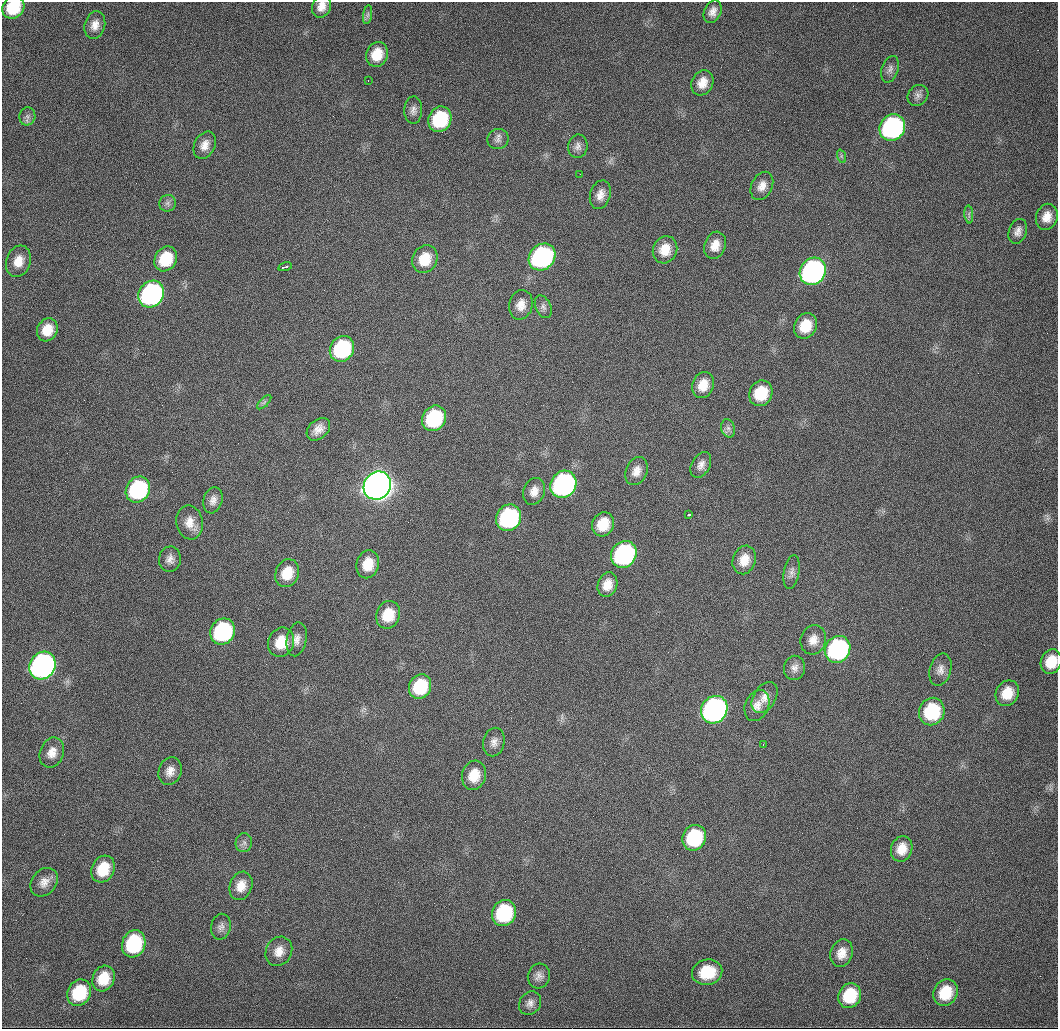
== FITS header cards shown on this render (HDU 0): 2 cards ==
NAXIS1  =                 1056 /fastest changing axis
NAXIS2  =                 1027 /next to fastest changing axis

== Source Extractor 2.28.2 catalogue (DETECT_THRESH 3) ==
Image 1056 x 1027 px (HDU 0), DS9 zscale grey, 1 PNG px = 1 image px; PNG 1060 x 1031 px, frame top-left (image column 1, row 1027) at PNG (2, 2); each listed source drawn as its Kron ellipse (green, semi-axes under 4 px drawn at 4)
Background 2480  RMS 21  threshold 61.8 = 3 sigma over >= 5 px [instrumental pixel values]
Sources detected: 102; all 102 listed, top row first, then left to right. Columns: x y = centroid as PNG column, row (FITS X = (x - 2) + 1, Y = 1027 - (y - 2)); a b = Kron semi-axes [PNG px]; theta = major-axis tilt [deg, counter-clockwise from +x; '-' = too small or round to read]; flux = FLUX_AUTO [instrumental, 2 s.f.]
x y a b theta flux
321 6 11 9 63 1.3e+04
13 7 12 10 43 5.5e+04
713 12 12 8 64 9.5e+03
368 15 9 4 81 3.7e+03
95 25 14 10 74 1.3e+04
377 54 13 10 68 2.9e+04
890 69 14 8 72 7.0e+03
368 81 2 2 - 1.1e+03
702 83 13 10 63 1.7e+04
918 95 11 9 47 6.6e+03
413 110 14 9 88 7.9e+03
27 116 9 8 - 5.9e+03
440 119 13 11 62 9.8e+04
892 128 14 12 56 3.7e+05
498 139 10 10 - 7.6e+03
205 145 14 10 63 1.3e+04
578 146 12 9 81 7.6e+03
841 156 7 4 -71 3.0e+03
580 174 2 2 - 7.5e+02
762 186 15 10 64 1.3e+04
600 195 15 10 74 1.3e+04
168 203 8 8 - 5.2e+03
969 214 9 3 -85 2.9e+03
1047 217 13 10 71 1.7e+04
1018 231 13 9 70 8.7e+03
715 245 14 10 71 1.7e+04
665 250 14 12 66 2.4e+04
542 257 14 12 46 3.1e+05
166 259 13 10 59 5.2e+04
425 259 14 12 62 3.0e+04
18 261 16 12 71 2.1e+04
285 267 7 3 15 8.2e+03
813 271 14 12 55 5.8e+05
151 294 14 12 53 4.3e+05
521 305 15 11 76 1.6e+04
543 307 12 7 -66 6.1e+03
805 326 13 11 61 3.6e+04
47 330 12 10 61 2.5e+04
342 349 13 11 56 1.4e+05
703 385 13 10 69 2.2e+04
761 393 13 11 62 5.1e+04
264 402 9 3 45 2.9e+03
434 418 13 11 59 1.3e+05
728 428 9 7 -74 5.6e+03
318 429 13 9 41 1.3e+04
701 465 14 9 61 9.3e+03
636 471 14 10 66 1.3e+04
563 484 14 12 55 4.8e+05
377 486 15 13 52 3.2e+06
138 489 13 11 57 1.7e+05
534 491 14 10 68 1.3e+04
213 500 13 9 73 9.7e+03
689 515 3 3 - 3.4e+03
508 518 14 12 57 2.2e+05
190 522 17 13 -80 1.8e+04
603 524 12 10 65 3.4e+04
624 554 14 12 57 3.0e+05
170 559 13 11 85 9.5e+03
744 560 14 11 71 2.1e+04
368 564 14 11 76 2.7e+04
792 572 17 7 80 7.8e+03
287 573 14 11 67 3.0e+04
607 585 12 9 72 1.9e+04
388 615 14 12 70 3.6e+04
222 631 14 12 59 1.9e+05
297 639 17 9 79 1.1e+04
813 640 15 12 74 1.5e+04
281 642 15 12 67 3.3e+04
838 649 14 12 56 2.7e+05
1051 662 12 10 72 3.1e+04
42 665 14 12 55 8.4e+05
794 668 12 10 80 8.6e+03
940 670 16 11 74 1.1e+04
420 687 13 10 63 6.8e+04
1007 693 13 11 58 2.9e+04
765 697 17 11 58 1.4e+04
757 706 16 11 66 1.4e+04
714 710 14 12 55 7.0e+05
932 711 14 12 68 9.4e+04
494 742 14 10 77 1.0e+04
763 744 3 2 - 1.0e+03
52 753 15 12 69 1.5e+04
170 771 14 11 71 1.4e+04
474 775 15 12 73 2.9e+04
694 838 13 11 61 1.0e+05
244 843 9 8 - 5.5e+03
902 849 13 10 72 2.1e+04
103 869 14 11 63 4.2e+04
44 882 16 12 50 1.4e+04
241 886 15 11 70 1.9e+04
504 913 13 11 67 1.2e+05
221 927 13 10 78 7.7e+03
134 944 14 11 71 1.1e+05
279 951 15 13 62 1.7e+04
842 953 14 11 72 1.7e+04
707 972 15 12 13 4.5e+04
539 976 12 11 - 8.9e+03
103 979 13 11 66 3.4e+04
79 993 14 11 61 6.7e+04
945 993 14 11 63 4.5e+04
850 996 13 11 64 5.7e+04
530 1003 12 10 54 8.8e+03
At the frame edge (FLAGS 8, measured only in part): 3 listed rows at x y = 321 6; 13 7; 1051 662